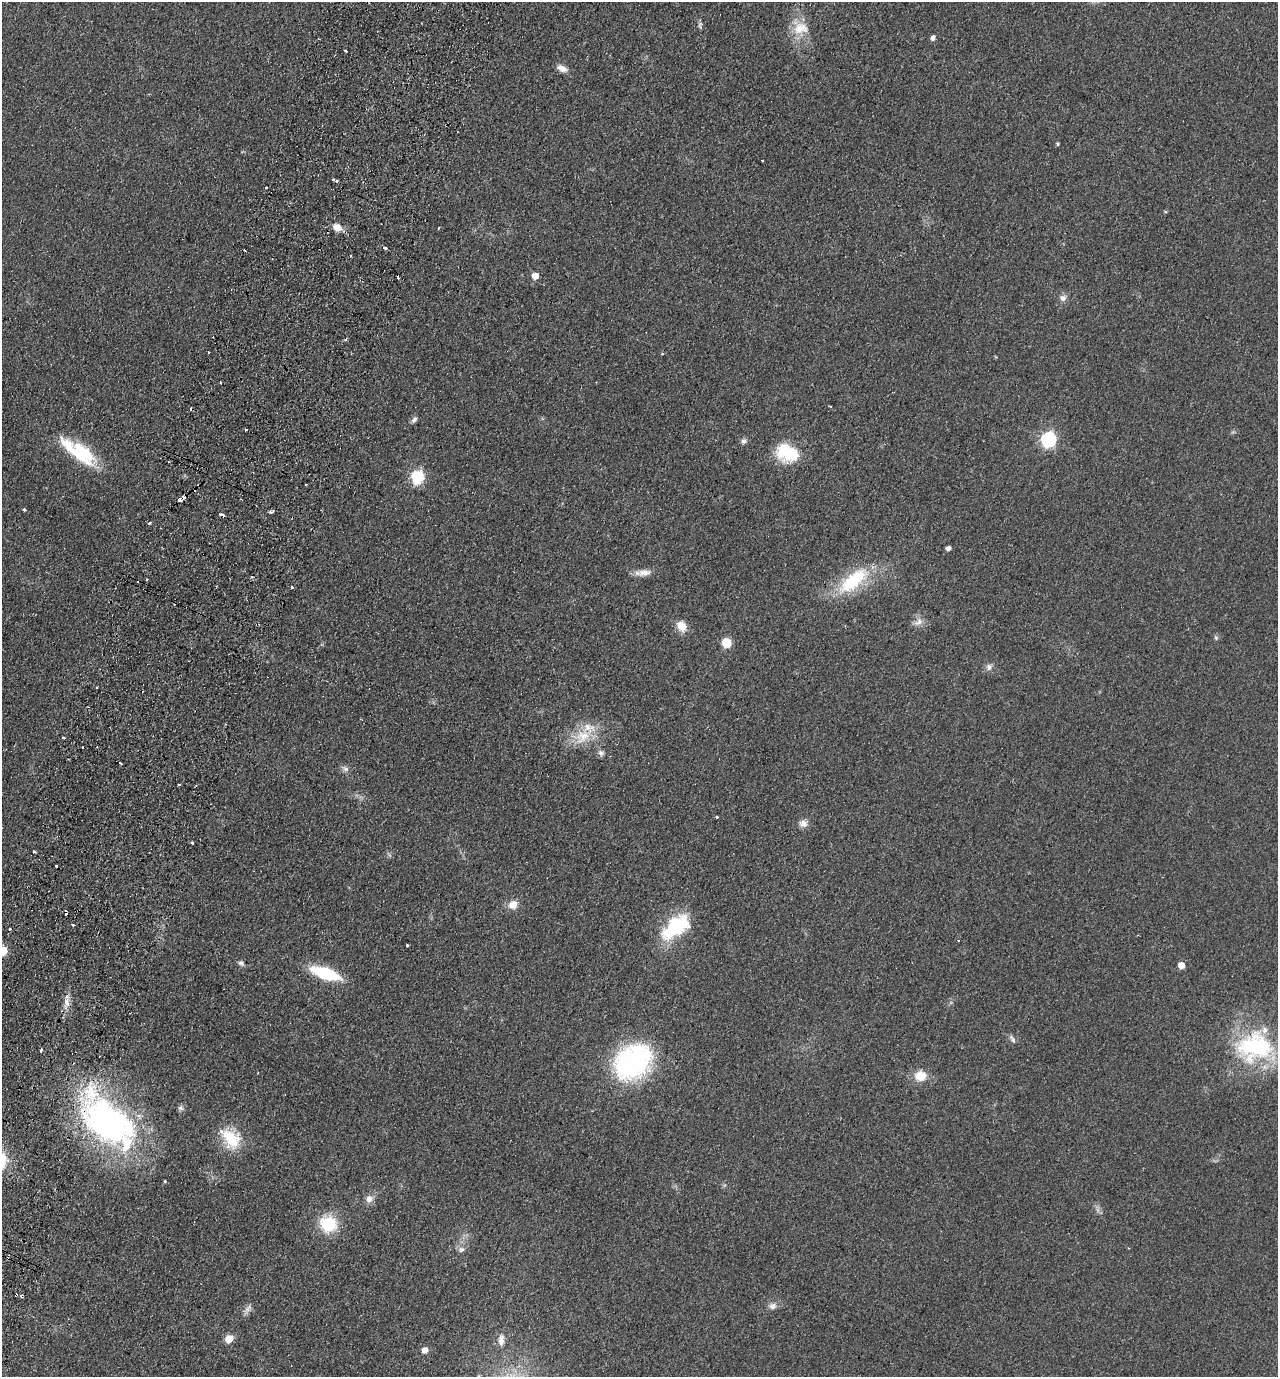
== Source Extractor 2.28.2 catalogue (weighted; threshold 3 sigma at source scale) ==
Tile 7 of 4 x 4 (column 3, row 2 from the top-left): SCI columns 2880-4155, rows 2776-4150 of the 5626 x 5551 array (HDU 1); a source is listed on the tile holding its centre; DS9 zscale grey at full resolution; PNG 1280 x 1379 px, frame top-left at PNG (2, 2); no overlay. Shown black and unused: <1% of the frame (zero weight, under 2 of 3 exposures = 3% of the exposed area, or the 3 px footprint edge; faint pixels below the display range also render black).
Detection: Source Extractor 2.28.2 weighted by HDU 2 'WHT'; one run over the whole footprint, this tile lists its part. Background 0.0879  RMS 0.0099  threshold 0.0443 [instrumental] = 3 sigma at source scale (4.5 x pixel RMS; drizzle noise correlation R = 1.50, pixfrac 1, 0.05/0.05 arcsec/px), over >= 5 px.
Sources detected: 98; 1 too faint to see at this stretch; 12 cosmic-ray / hot-pixel residue — not listed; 6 inside a brighter listed object's ellipse — not listed separately; the other 79 listed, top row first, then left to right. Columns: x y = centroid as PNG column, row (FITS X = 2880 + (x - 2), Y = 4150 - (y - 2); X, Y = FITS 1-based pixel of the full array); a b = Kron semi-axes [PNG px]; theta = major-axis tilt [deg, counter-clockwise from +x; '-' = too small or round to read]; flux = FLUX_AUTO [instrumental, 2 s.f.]
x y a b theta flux
700 25 11 4 -85 2.3
800 28 22 16 7 21
933 38 5 4 - 4.3
345 50 3 3 - 4.4
562 68 12 7 -25 7.1
1058 144 4 4 - 1.5
333 180 3 2 - 1.1
336 181 3 2 - 1.7
266 187 3 2 - 1.3
1165 212 5 3 - 0.99
337 227 11 9 -24 8.9
384 247 3 3 - 6.8
350 256 3 2 - 1.7
535 276 6 6 - 11
397 277 3 3 - 8.9
1063 298 9 8 - 4.6
221 382 3 2 - 2
830 406 3 2 - 1.2
414 419 9 6 58 3.2
246 430 3 2 - 2.5
1048 439 7 6 - 220
744 441 7 7 - 3.1
82 453 35 18 -41 56
788 453 27 18 -21 46
417 477 7 6 - 130
184 497 4 3 - 9.3
180 500 4 3 - 32
24 510 4 3 - 3
271 512 7 3 20 2.9
149 523 4 3 - 3.8
948 548 5 4 - 4
644 572 21 8 7 8.8
853 581 48 19 38 61
292 587 3 3 - 2.3
918 622 14 8 40 6.3
682 626 14 11 -52 11
1216 638 6 5 - 1.8
726 643 6 6 - 46
989 667 9 8 - 4
583 736 25 18 45 27
63 737 3 3 - 2.4
601 753 9 7 -37 3.5
120 763 3 3 - 2.6
345 769 10 7 -26 3.7
179 784 3 3 - 3
717 817 3 3 - 1.8
803 823 11 10 - 6
192 843 3 3 - 1.4
34 851 3 2 - 2.3
56 866 3 3 - 3.8
513 905 11 9 32 10
72 925 3 2 - 1.6
675 927 34 17 38 70
10 929 4 3 - 1.3
958 941 3 2 - 1.3
407 945 3 3 - 1.5
2 951 6 5 - 45
241 963 7 6 - 2.9
1181 965 5 5 - 12
326 973 26 10 -19 64
66 1002 13 7 -81 7.1
1012 1039 12 5 -57 3.1
1255 1047 50 39 3 130
41 1050 3 3 - 2.8
633 1062 34 26 39 190
920 1076 13 11 6 18
181 1108 8 7 - 2.5
108 1122 71 44 -35 290
231 1139 28 22 -49 34
165 1181 3 3 - 1.2
369 1199 10 9 - 6.2
328 1224 16 14 -5 45
461 1250 9 8 - 4
16 1295 3 2 - 1.6
772 1306 10 8 10 5
248 1308 15 6 52 4.3
229 1339 9 8 - 9
501 1340 15 8 86 7.8
425 1350 5 5 - 8.3
Overlapping masked pixels (flux is a lower limit): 4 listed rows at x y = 184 497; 180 500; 108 1122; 16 1295
Isophote crosses this tile's border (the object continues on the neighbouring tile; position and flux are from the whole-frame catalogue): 1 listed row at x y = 2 951